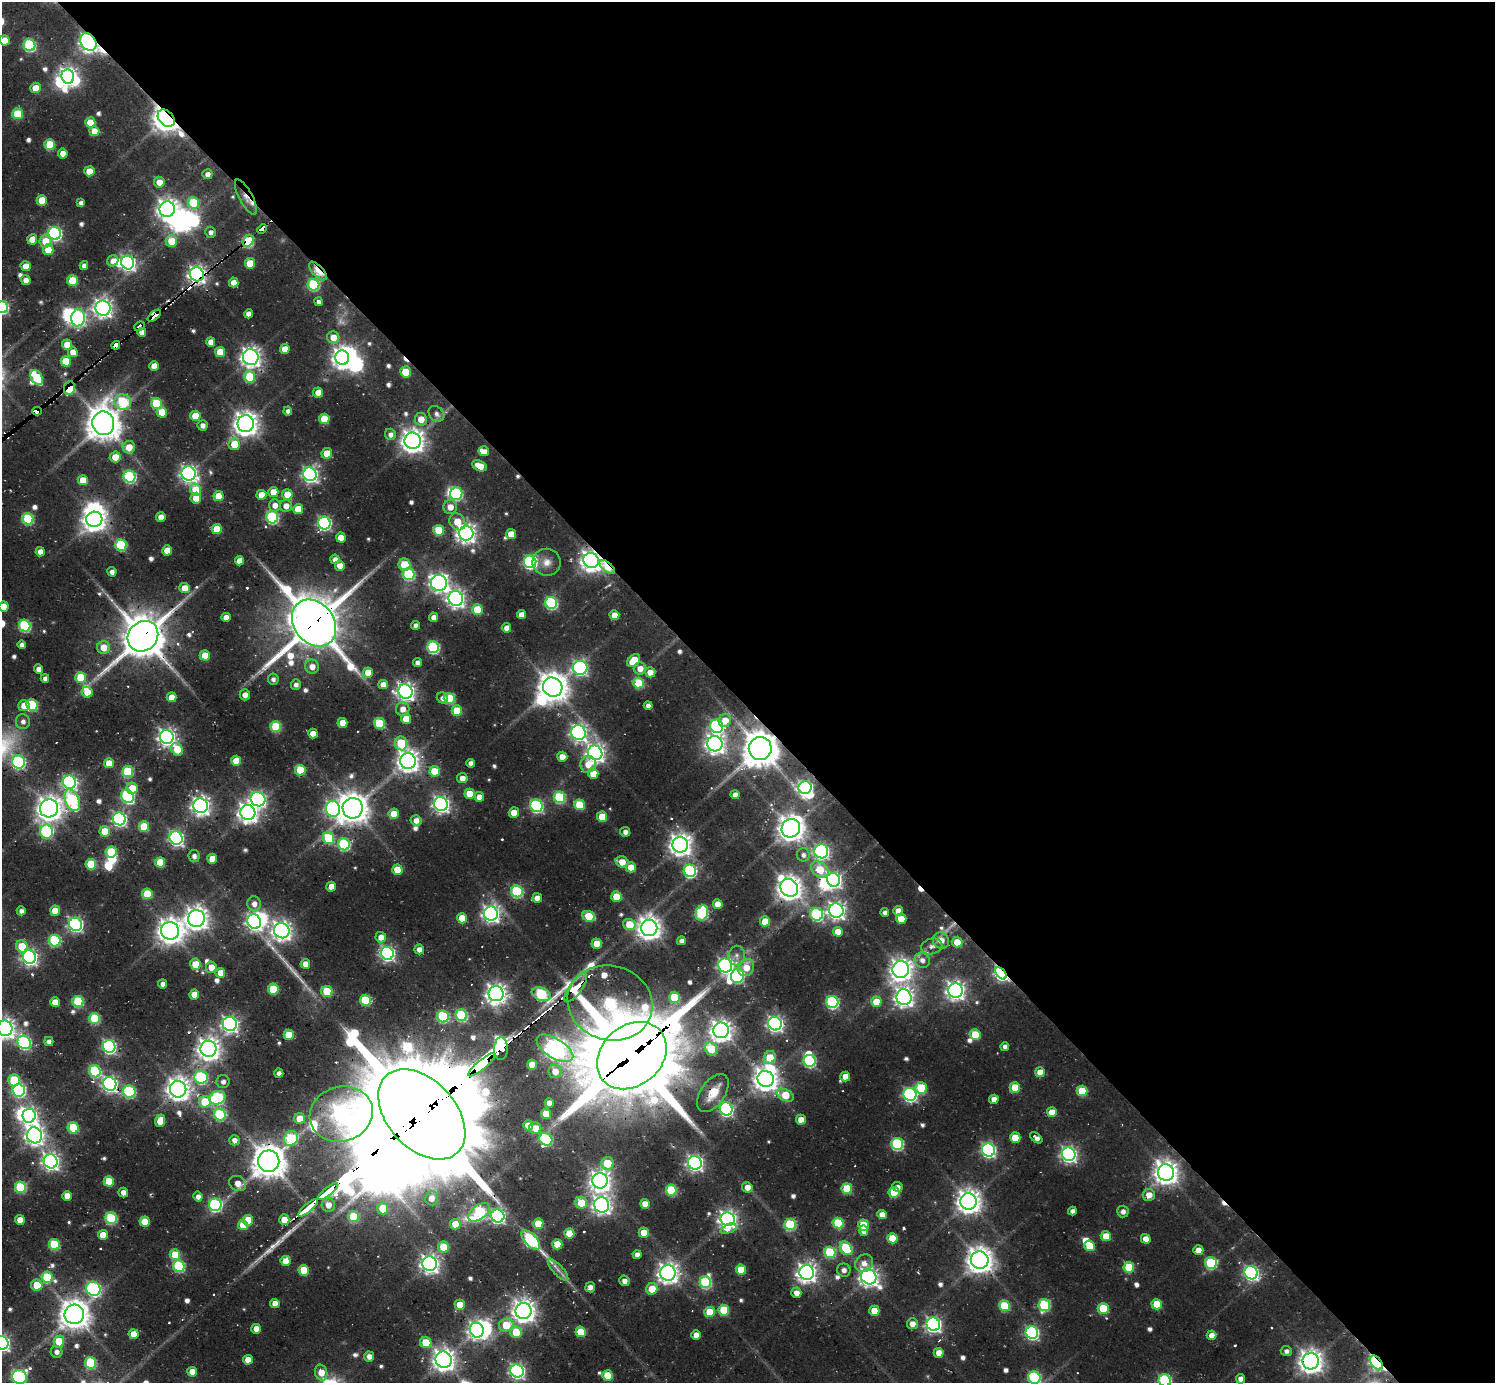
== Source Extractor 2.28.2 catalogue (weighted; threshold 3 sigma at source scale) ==
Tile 8 of 4 x 4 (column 4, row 2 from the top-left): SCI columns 4481-5973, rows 2984-4364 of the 6328 x 6302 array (HDU 1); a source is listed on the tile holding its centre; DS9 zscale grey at full resolution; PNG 1497 x 1385 px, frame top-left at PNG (2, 2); each listed source drawn as its Kron ellipse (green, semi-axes under 4 px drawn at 4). Shown black and unused: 51% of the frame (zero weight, under 2 of 3 exposures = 12% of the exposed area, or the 3 px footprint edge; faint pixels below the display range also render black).
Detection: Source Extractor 2.28.2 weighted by HDU 2 'WHT'; one run over the whole footprint, this tile lists its part. Background 0.081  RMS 0.0099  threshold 0.0445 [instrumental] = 3 sigma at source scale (4.5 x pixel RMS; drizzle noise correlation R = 1.50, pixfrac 1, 0.05/0.05 arcsec/px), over >= 5 px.
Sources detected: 647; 3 too faint to see at this stretch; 34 inside a brighter object's white glare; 10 cosmic-ray / hot-pixel residue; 4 long thin detections or spike segments (spike, bleed or trail) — neither listed nor drawn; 6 inside a brighter listed object's ellipse — not listed separately; of the other 590, all 500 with FLUX_AUTO >= 3.68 (the completeness limit of this list) listed and drawn (90 fainter detections not listed), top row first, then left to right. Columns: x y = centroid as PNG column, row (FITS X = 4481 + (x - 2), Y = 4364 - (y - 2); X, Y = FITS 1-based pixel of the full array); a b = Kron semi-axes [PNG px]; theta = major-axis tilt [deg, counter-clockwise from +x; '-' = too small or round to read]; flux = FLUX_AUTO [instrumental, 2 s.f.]
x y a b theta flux
5 40 5 5 - 15
88 42 9 7 -53 400
29 45 6 6 - 96
68 76 7 6 - 380
36 88 5 5 - 16
17 114 5 5 - 32
166 118 10 7 -46 1100
90 122 5 5 - 20
94 131 5 5 - 15
50 145 5 5 - 39
63 153 5 5 - 11
89 171 5 5 - 14
207 174 5 5 - 5.4
159 182 5 5 - 10
246 197 20 6 -62 8.1
42 200 5 5 - 22
81 203 4 4 - 3.9
193 203 6 5 - 38
167 209 8 7 - 570
262 229 5 4 - 56
211 232 5 5 - 3.7
55 233 6 6 - 170
32 239 5 5 - 14
45 241 6 6 - 18
171 241 6 5 - 21
248 241 6 5 - 150
48 250 5 5 - 17
113 261 6 5 - 8
128 263 7 6 - 230
250 263 5 5 - 22
26 266 5 5 - 11
84 266 4 4 - 5
318 271 11 5 -47 31
197 274 7 6 - 420
26 280 5 5 - 6.6
72 281 5 5 - 35
234 282 5 5 - 9
313 285 6 6 - 78
319 302 4 4 - 3.7
2 307 6 6 - 120
103 308 7 7 - 470
249 314 4 4 - 7.3
154 316 8 3 39 140
78 318 8 6 83 200
140 326 5 3 - 42
142 332 4 4 - 7.8
333 337 6 6 - 12
211 342 5 4 - 8.2
67 345 5 5 - 11
116 345 4 4 - 250
285 349 5 5 - 12
73 352 5 5 - 12
220 352 5 5 - 25
251 357 8 7 - 480
342 358 7 7 - 530
66 361 5 5 - 29
154 366 5 4 - 9.9
405 372 5 5 - 23
37 377 8 5 -59 42
250 377 6 5 - 39
69 388 7 5 80 42
318 392 5 5 - 11
123 402 8 7 - 66
157 404 5 5 - 44
37 411 4 4 - 740
288 411 4 4 - 3.9
162 412 5 5 - 20
436 414 9 7 -44 4.5
195 416 5 5 - 23
324 419 5 5 - 31
421 419 6 6 - 12
103 423 12 11 - 1600
246 424 8 8 - 910
202 425 5 5 - 5.4
390 434 6 5 - 4.6
413 441 8 8 - 770
234 444 6 5 - 22
129 447 6 6 - 14
484 451 5 5 - 7.8
327 453 5 5 - 21
115 457 5 5 - 13
480 466 7 5 -26 14
189 473 7 7 - 310
310 474 7 6 - 280
129 476 6 6 - 110
83 480 5 5 - 15
196 490 6 5 - 22
273 492 5 5 - 17
287 494 5 5 - 17
456 494 6 6 - 92
261 495 5 5 - 14
219 496 5 5 - 22
196 498 5 5 - 12
275 505 6 6 - 8
286 506 6 6 - 8.2
450 507 7 7 - 9.3
298 509 5 5 - 20
161 517 5 4 - 8.9
272 517 6 6 - 110
28 519 6 5 - 69
94 519 8 7 - 710
457 522 9 7 -54 14
324 523 6 6 - 180
217 529 5 5 - 26
439 530 5 5 - 39
466 533 7 7 - 510
511 534 5 5 - 13
341 538 5 5 - 14
121 545 6 5 - 66
167 550 5 5 - 15
40 552 4 4 - 8
335 559 5 4 - 6.4
591 560 8 7 - 640
239 561 5 4 - 10
530 562 6 6 - 160
547 562 14 13 - 10
404 565 6 5 - 27
340 566 5 5 - 9.3
607 567 9 4 -40 40
112 572 5 4 - 4.6
409 574 6 6 - 79
439 583 8 8 - 400
185 588 5 5 - 14
456 598 7 7 - 390
551 603 6 6 - 110
4 606 5 5 - 16
477 610 5 5 - 31
521 615 4 4 - 9
614 615 5 5 - 12
226 617 4 4 - 8.4
433 617 5 4 - 5.8
314 623 25 20 -52 4100
415 625 4 4 - 4.3
25 626 6 5 - 94
507 628 5 4 - 8.1
143 636 16 14 45 2900
22 645 4 4 - 4.3
104 647 6 6 - 14
433 647 6 6 - 98
205 655 5 5 - 18
634 661 7 5 46 28
417 663 4 4 - 4.5
312 667 7 7 - 7.7
580 668 7 7 - 220
39 669 5 4 - 5
640 669 6 6 - 9.1
368 672 5 5 - 16
650 672 5 5 - 8.7
45 678 4 4 - 4.3
81 678 5 5 - 36
273 679 5 5 - 3.7
639 683 5 5 - 48
383 684 5 4 - 8.2
296 685 5 5 - 3.7
553 687 10 9 - 1300
405 691 7 7 - 440
87 692 5 5 - 16
245 695 5 5 - 5.4
171 697 5 5 - 12
442 698 6 5 - 4.2
449 698 5 5 - 49
32 705 6 5 - 59
24 706 6 5 - 13
648 706 4 4 - 5.1
403 709 7 6 - 7.4
457 711 5 5 - 29
406 719 5 5 - 19
725 720 7 6 - 12
23 721 7 7 - 4.5
342 723 5 5 - 13
379 723 5 5 - 40
717 726 7 6 - 140
276 727 5 5 - 51
578 732 7 7 - 290
313 733 5 4 - 11
167 737 7 6 - 400
401 743 7 6 - 45
715 744 8 7 - 460
760 748 11 11 - 1800
177 749 7 5 -57 20
595 753 7 7 - 450
562 757 5 5 - 9.2
236 761 5 5 - 19
408 761 8 7 - 670
19 762 6 6 - 140
109 763 5 4 - 13
471 763 4 4 - 4.6
588 764 8 7 - 13
300 770 5 5 - 36
128 771 5 5 - 57
435 771 5 5 - 26
593 773 5 5 - 14
462 778 5 5 - 7.5
69 782 7 6 - 190
132 788 6 5 - 18
805 788 6 6 - 240
470 794 5 5 - 19
735 795 4 4 - 6
127 796 7 6 - 120
479 797 5 5 - 9.1
559 797 6 5 - 74
258 799 7 7 - 230
72 800 11 7 -67 130
441 804 7 6 - 330
579 805 5 5 - 36
200 806 7 7 - 450
536 806 6 6 - 140
49 808 9 9 - 920
353 808 10 10 - 1300
333 809 8 7 - 260
248 812 7 7 - 570
514 813 5 5 - 13
394 814 5 5 - 19
602 817 5 5 - 22
119 819 6 6 - 210
416 820 5 5 - 7.3
144 827 5 5 - 35
791 828 9 9 - 940
105 831 5 5 - 22
46 832 7 6 - 120
625 832 5 4 - 4.5
176 838 7 6 - 220
328 838 6 5 - 53
344 844 6 6 - 97
680 845 8 8 - 670
821 851 7 7 - 210
111 852 5 5 - 41
803 855 6 6 - 4.3
194 856 6 5 - 4
212 859 5 5 - 17
160 862 5 5 - 24
622 862 6 5 - 13
91 864 5 5 - 38
631 867 5 5 - 15
397 870 5 5 - 20
820 870 10 7 -42 30
690 871 6 6 - 120
833 880 7 6 - 240
331 887 5 4 - 9.9
789 888 9 8 - 910
517 891 6 6 - 85
147 894 5 5 - 33
616 897 5 5 - 23
537 898 5 4 - 8.8
254 904 7 6 - 6.4
718 904 5 5 - 13
21 911 4 4 - 3.8
55 911 5 5 - 17
836 911 7 7 - 380
898 911 5 4 - 9.3
885 912 4 4 - 4.1
702 913 8 6 69 110
491 914 7 7 - 360
816 914 6 6 - 100
589 916 6 5 - 26
196 918 8 8 - 760
462 918 5 5 - 18
901 919 5 5 - 15
765 921 5 5 - 23
254 922 7 6 - 290
76 924 7 6 - 240
629 924 6 5 - 25
649 928 8 8 - 800
170 931 9 9 - 940
282 931 8 7 - 530
838 932 5 5 - 14
381 937 5 5 - 8.1
941 940 8 8 - 10
55 941 6 5 - 75
681 941 4 4 - 5.3
957 942 5 5 - 15
597 944 5 5 - 16
22 946 6 5 - 21
932 946 11 8 17 5.9
419 949 5 5 - 6.8
387 953 6 6 - 220
737 956 10 8 83 5.1
29 957 7 6 - 270
922 960 8 7 - 5.6
195 964 6 5 - 21
305 964 5 4 - 9.4
725 966 7 7 - 270
211 967 5 5 - 11
746 968 9 7 57 15
901 969 8 8 - 660
220 973 5 5 - 13
1001 973 7 4 -48 220
738 976 7 6 - 100
163 984 4 4 - 6
576 988 17 6 54 490
273 989 5 5 - 34
955 990 7 7 - 450
327 992 6 5 - 36
194 994 5 5 - 13
496 994 7 7 - 570
541 994 10 6 -20 96
674 997 5 5 - 34
904 997 8 7 - 500
365 1000 5 5 - 45
78 1001 5 5 - 63
55 1002 5 5 - 13
832 1002 6 6 - 120
876 1002 5 5 - 22
610 1003 43 37 -16 210
461 1015 6 5 - 84
443 1016 6 5 - 77
95 1019 5 5 - 58
230 1024 7 7 - 300
775 1024 7 6 - 290
5 1028 8 7 - 550
721 1030 8 8 - 670
289 1035 5 5 - 26
975 1035 5 5 - 29
24 1042 7 6 - 140
49 1042 4 4 - 4.3
109 1046 6 6 - 180
1005 1047 4 4 - 3.7
555 1048 21 10 -32 570
208 1049 8 8 - 750
501 1049 11 7 90 530
711 1049 7 6 - 38
632 1056 38 30 41 11000
770 1057 7 5 59 23
810 1061 6 6 - 100
482 1065 17 4 40 3900
532 1065 5 5 - 15
95 1071 6 5 - 78
555 1071 7 6 - 11
1040 1072 5 5 - 13
279 1073 4 4 - 4.1
845 1076 5 5 - 11
201 1077 6 6 - 100
766 1079 8 8 - 880
14 1080 6 5 - 44
223 1082 6 6 - 3.7
110 1084 7 6 - 270
1015 1087 5 5 - 27
921 1088 5 5 - 45
178 1089 8 8 - 730
19 1090 6 6 - 140
1082 1091 5 5 - 32
129 1092 6 6 - 81
713 1093 21 12 56 19
910 1094 6 6 - 180
785 1095 9 5 -27 26
217 1098 8 6 26 100
994 1099 5 4 - 7.7
205 1102 6 6 - 29
549 1103 5 4 - 8
726 1109 6 6 - 170
1052 1112 5 5 - 16
341 1114 32 27 19 440
422 1114 52 34 -48 22000
546 1114 5 5 - 21
220 1115 6 5 - 76
29 1116 7 6 - 340
300 1118 5 5 - 16
801 1120 5 5 - 10
160 1121 6 5 - 17
528 1125 5 5 - 15
73 1128 6 5 - 40
535 1128 6 5 - 14
34 1135 8 7 - 460
291 1138 8 6 50 65
1015 1138 5 5 - 23
1036 1138 7 4 -39 5
546 1139 7 6 - 88
234 1140 5 5 - 5.1
897 1144 6 6 - 100
988 1150 6 6 - 200
1069 1154 7 6 - 290
51 1161 7 6 - 350
269 1161 11 10 - 1600
607 1163 6 6 - 30
695 1163 7 6 - 290
1166 1172 8 8 - 830
109 1181 5 5 - 29
600 1181 8 7 - 610
238 1184 9 7 -32 9.3
20 1187 5 5 - 65
747 1187 5 5 - 8.4
897 1187 5 5 - 4.5
847 1189 5 5 - 41
671 1190 5 5 - 55
328 1191 12 3 40 750
123 1192 5 5 - 5.8
894 1192 5 5 - 35
1149 1195 6 6 - 9.4
67 1196 5 5 - 12
198 1196 5 4 - 4.7
431 1198 7 6 - 5.5
968 1201 8 8 - 860
581 1203 6 5 - 21
645 1204 5 4 - 13
215 1205 6 6 - 130
328 1205 7 6 - 9.1
602 1205 8 7 - 430
308 1208 12 3 41 690
383 1208 6 5 - 21
1072 1211 4 4 - 4.3
1123 1211 6 6 - 4.5
479 1212 12 7 36 95
882 1214 5 4 - 8.3
498 1216 7 6 - 200
353 1217 5 5 - 41
111 1218 6 5 - 75
728 1219 7 7 - 430
20 1220 5 5 - 11
248 1220 5 5 - 27
284 1220 5 5 - 14
145 1222 5 5 - 24
838 1223 5 5 - 49
455 1224 5 5 - 17
538 1224 5 5 - 24
790 1224 6 5 - 73
243 1225 5 5 - 20
864 1225 5 5 - 42
728 1229 8 4 24 13
864 1231 5 4 - 5.5
569 1233 5 5 - 22
644 1233 5 5 - 15
103 1235 5 5 - 14
1106 1236 5 5 - 18
892 1238 5 5 - 25
1146 1239 5 4 - 9.6
531 1240 12 6 -47 140
54 1244 5 5 - 56
557 1244 5 5 - 17
1090 1246 5 5 - 25
443 1247 5 5 - 29
846 1248 7 5 -53 52
1198 1250 5 5 - 7.6
830 1252 6 5 - 59
637 1254 4 4 - 6.1
175 1255 5 5 - 24
980 1260 9 8 - 1000
286 1261 5 5 - 15
864 1263 9 8 - 7.9
1211 1263 6 6 - 74
429 1264 7 7 - 450
179 1266 6 5 - 83
1129 1267 5 5 - 41
304 1270 5 5 - 26
558 1270 14 5 -47 5
741 1270 5 5 - 26
844 1270 7 6 - 3.9
807 1272 7 7 - 490
668 1273 8 7 - 580
1251 1273 7 6 - 200
47 1277 5 5 - 43
869 1277 8 7 - 460
624 1281 5 5 - 4.5
705 1282 6 6 - 88
37 1285 6 5 - 22
590 1287 5 5 - 4.5
93 1289 7 7 - 160
652 1289 6 5 - 19
796 1293 5 5 - 7.5
275 1303 5 4 - 9.8
1157 1304 5 5 - 30
460 1305 5 5 - 17
1044 1305 6 6 - 74
1004 1306 5 5 - 50
1103 1309 5 5 - 46
724 1310 5 5 - 38
523 1311 8 8 - 830
874 1311 5 5 - 20
710 1312 5 5 - 27
74 1314 10 9 - 1300
912 1324 5 5 - 7.6
933 1324 7 6 - 270
506 1325 7 6 - 26
256 1329 5 5 - 12
477 1330 7 6 - 370
516 1332 6 5 - 27
581 1332 5 5 - 27
1032 1333 6 6 - 160
134 1334 5 5 - 14
696 1335 5 4 - 9.5
1211 1335 5 4 - 6.9
59 1342 6 5 - 32
426 1342 6 5 - 21
2 1343 7 6 - 270
1286 1351 5 5 - 3.9
57 1352 6 6 - 4.3
939 1353 5 5 - 9.9
369 1356 5 5 - 5.8
248 1360 5 5 - 12
444 1360 8 8 - 700
1311 1361 8 8 - 860
90 1363 5 5 - 59
1376 1363 8 5 -48 230
517 1371 7 6 - 270
192 1372 5 5 - 11
321 1373 8 6 -74 12
608 1375 5 5 - 30
20 1377 7 7 - 110
1034 1377 6 6 - 110
1241 1379 5 4 - 6.2
1165 1380 6 6 - 120
Overlapping masked pixels (flux is a lower limit): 34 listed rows (the first 20) at x y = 88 42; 166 118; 246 197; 262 229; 55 233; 248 241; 318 271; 197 274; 154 316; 140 326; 116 345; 69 388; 37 411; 591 560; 607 567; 314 623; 143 636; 760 748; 479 797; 1001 973
Isophote crosses this tile's border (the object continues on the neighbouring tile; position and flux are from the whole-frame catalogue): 8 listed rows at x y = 5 40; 2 307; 4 606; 5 1028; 2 1343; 20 1377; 1034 1377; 1165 1380